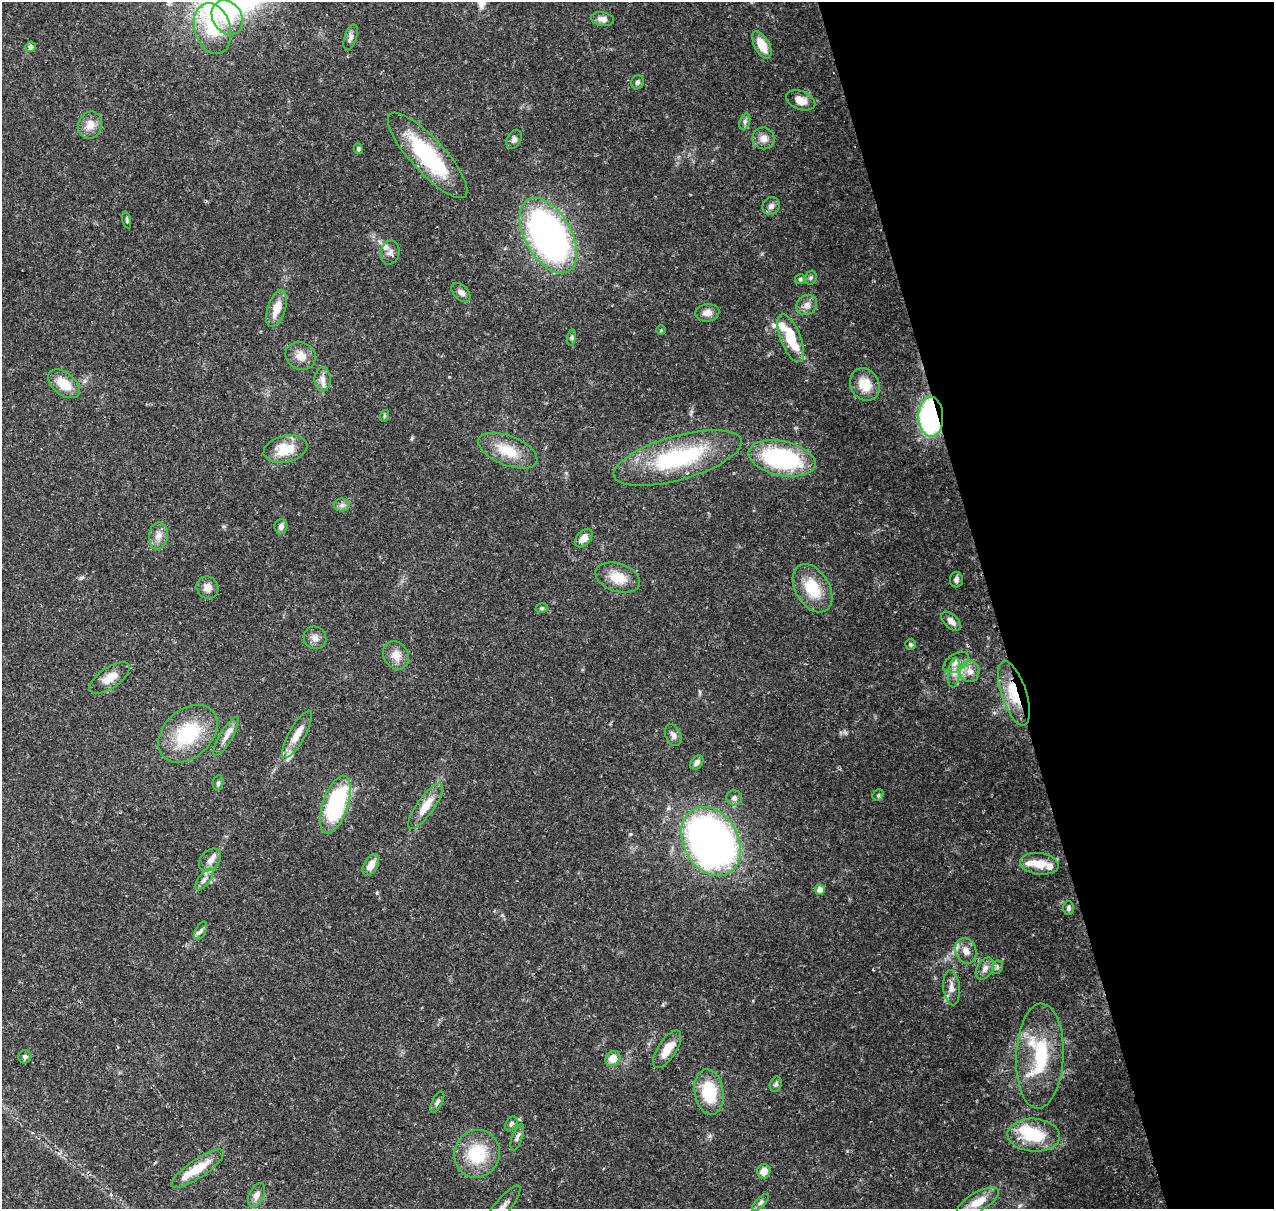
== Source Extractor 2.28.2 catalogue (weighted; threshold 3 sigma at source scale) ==
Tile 12 of 4 x 4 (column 4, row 3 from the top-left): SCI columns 3936-5207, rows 1340-2546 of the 5324 x 5041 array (HDU 1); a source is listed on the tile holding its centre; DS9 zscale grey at full resolution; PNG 1276 x 1211 px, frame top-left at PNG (2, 2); each listed source drawn as its Kron ellipse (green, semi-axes under 4 px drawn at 4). Shown black and unused: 22% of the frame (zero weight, under 3 of 4 exposures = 8% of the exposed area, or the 3 px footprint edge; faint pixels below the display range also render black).
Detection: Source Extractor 2.28.2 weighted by HDU 2 'WHT'; one run over the whole footprint, this tile lists its part. Background 0.0657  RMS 0.0032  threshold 0.0144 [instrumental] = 3 sigma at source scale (4.5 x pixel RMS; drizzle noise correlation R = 1.50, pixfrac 1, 0.0396/0.0396 arcsec/px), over >= 5 px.
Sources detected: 102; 1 inside a brighter object's white glare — neither listed nor drawn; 7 inside a brighter listed object's ellipse — not listed separately; the other 94 listed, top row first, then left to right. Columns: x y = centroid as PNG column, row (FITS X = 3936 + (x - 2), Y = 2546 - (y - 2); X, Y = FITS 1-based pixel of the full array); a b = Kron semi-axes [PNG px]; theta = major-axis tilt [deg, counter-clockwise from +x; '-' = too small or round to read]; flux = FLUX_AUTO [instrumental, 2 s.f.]
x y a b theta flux
227 18 18 14 -57 8.4
603 19 11 7 -11 1.8
212 29 26 18 -74 13
351 37 13 6 72 1.2
762 45 15 7 -62 6
31 47 5 5 - 1.2
637 82 7 6 - 0.79
801 100 15 9 -21 3.3
745 122 8 5 71 0.86
90 125 14 12 68 3.1
764 138 11 10 - 2.2
514 139 10 6 61 1
358 149 5 4 - 0.74
427 155 56 17 -48 32
771 206 9 8 - 1.4
127 220 8 3 -77 0.47
548 236 41 23 -61 120
390 253 12 9 75 1.8
811 278 7 5 68 0.64
800 279 5 5 - 0.48
461 292 11 7 -46 1.3
807 305 11 9 37 1.9
277 308 19 9 72 5
707 313 12 8 7 2.2
661 330 4 4 - 0.33
572 338 8 4 82 0.62
791 338 25 10 -68 11
301 356 15 13 -28 3.3
323 379 12 8 90 2
64 384 18 11 -37 6.1
865 384 17 14 -60 6.3
384 416 6 4 72 0.44
931 417 20 12 -88 59
285 449 22 13 14 8.6
508 451 31 14 -21 8.6
678 458 66 22 16 36
782 458 34 17 -12 42
342 505 8 6 0 1.1
281 527 7 6 - 1.3
158 536 14 9 83 2.4
584 538 11 6 49 2.9
618 578 23 14 -18 6.3
956 580 8 6 87 0.97
207 588 11 10 - 2.4
812 588 26 17 -59 11
542 608 6 5 - 0.55
951 621 12 6 -43 1.8
315 638 11 11 - 2
910 644 5 5 - 0.57
396 655 15 12 -59 3.3
956 662 14 8 33 2.4
970 672 10 9 - 2.5
954 673 15 6 83 2.1
110 678 23 10 35 4.2
1014 693 33 12 -72 11
188 734 34 24 43 21
297 734 27 8 61 5.2
673 735 11 7 -66 1.4
226 737 22 6 59 2.4
697 762 8 5 51 1.2
218 783 8 5 81 0.68
878 795 6 5 - 0.53
734 798 8 7 - 1.2
335 805 30 12 71 36
425 806 27 8 55 5.7
711 841 36 27 -60 170
210 860 13 9 48 2.1
1039 864 19 10 -7 6
371 865 12 7 61 3.3
204 879 13 5 52 1.4
820 890 5 5 - 1.8
1069 908 7 5 90 0.77
201 931 10 5 62 0.92
966 951 13 10 -70 2.8
997 967 7 5 63 0.66
985 969 12 7 59 1.8
951 988 17 8 -85 2.4
667 1049 21 9 57 5.7
1040 1056 52 24 88 24
25 1057 7 6 - 0.9
613 1058 8 7 - 3.8
776 1084 8 5 70 0.74
709 1092 23 14 -81 14
437 1102 11 5 63 0.9
511 1124 8 5 62 0.78
1034 1135 26 16 -3 14
517 1137 14 5 71 1
477 1154 24 23 - 15
197 1169 31 9 34 7.6
764 1171 7 6 - 3.1
257 1195 13 7 64 1.8
761 1202 11 5 45 0.87
978 1202 23 9 30 5.6
501 1208 28 8 51 3
Overlapping masked pixels (flux is a lower limit): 2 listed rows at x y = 931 417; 1014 693
Isophote crosses this tile's border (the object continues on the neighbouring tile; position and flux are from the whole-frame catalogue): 2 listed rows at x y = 978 1202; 501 1208